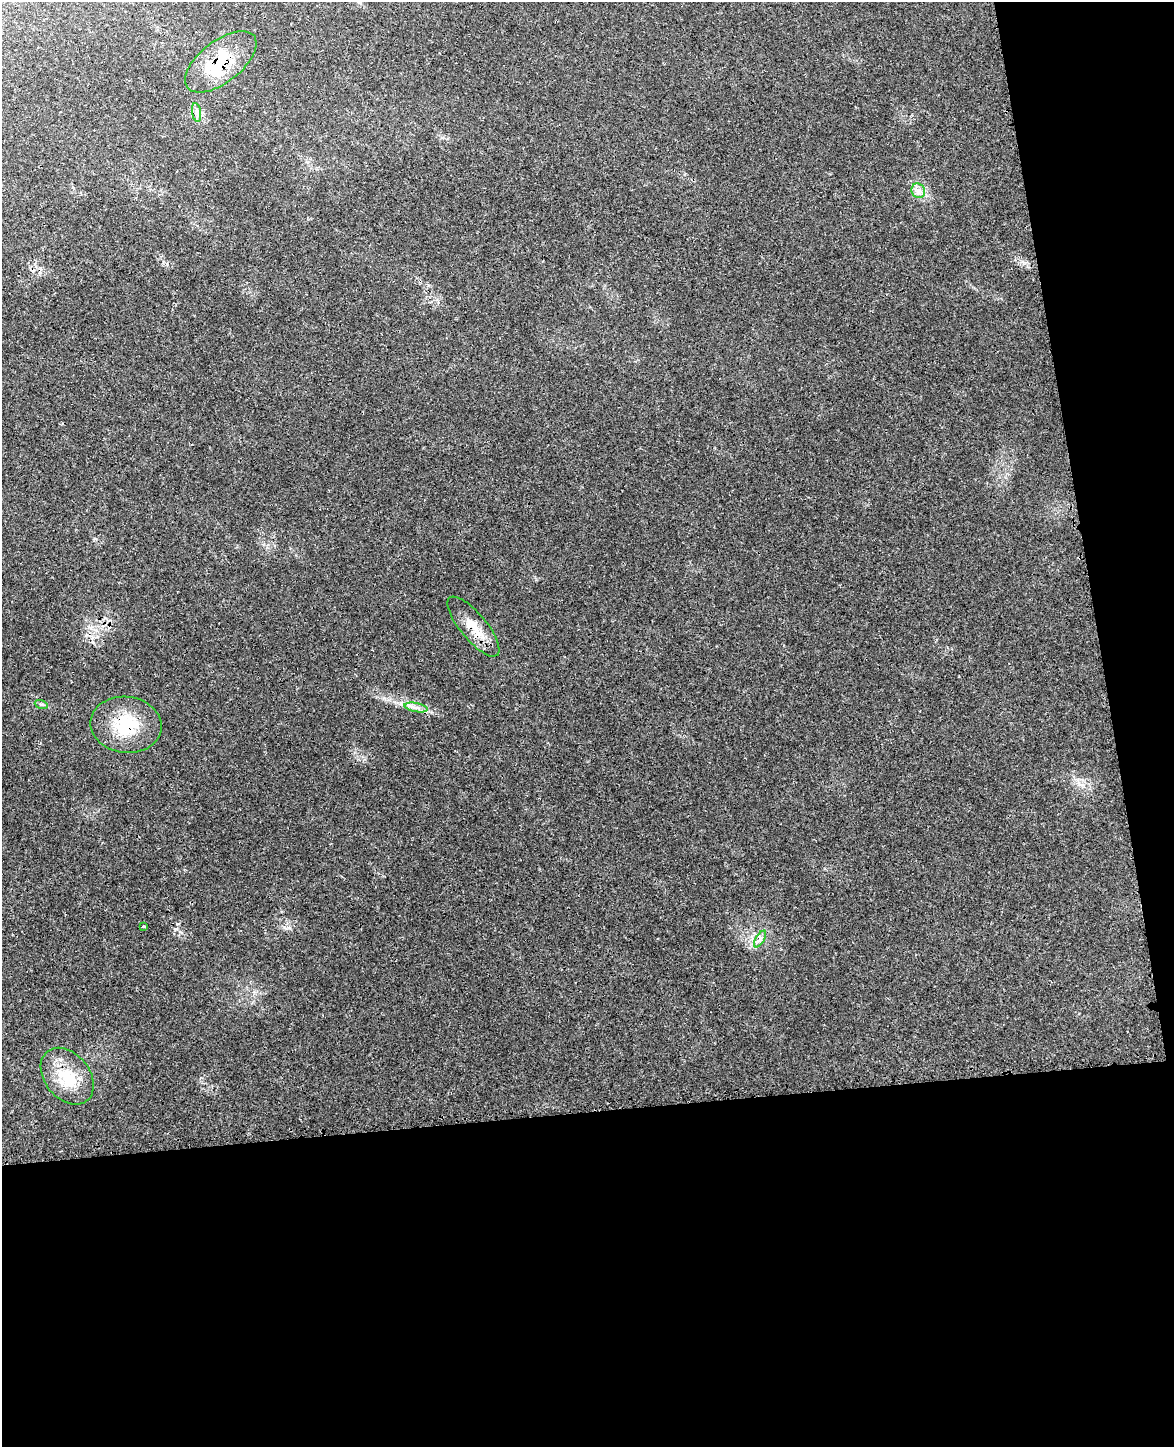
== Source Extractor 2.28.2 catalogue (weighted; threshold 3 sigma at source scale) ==
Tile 12 of 4 x 3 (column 4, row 3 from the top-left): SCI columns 3564-4735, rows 147-1591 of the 4800 x 4732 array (HDU 1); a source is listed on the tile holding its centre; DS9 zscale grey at full resolution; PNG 1176 x 1449 px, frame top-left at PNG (2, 2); each listed source drawn as its Kron ellipse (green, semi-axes under 4 px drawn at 4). Shown black and unused: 29% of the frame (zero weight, under 3 of 4 exposures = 6% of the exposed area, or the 3 px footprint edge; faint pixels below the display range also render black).
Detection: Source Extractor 2.28.2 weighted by HDU 2 'WHT'; one run over the whole footprint, this tile lists its part. Background 0.0423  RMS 0.0029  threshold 0.0131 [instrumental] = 3 sigma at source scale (4.5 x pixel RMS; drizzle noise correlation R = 1.50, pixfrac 1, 0.05/0.05 arcsec/px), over >= 5 px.
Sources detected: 11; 1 inside a brighter object's white glare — neither listed nor drawn; the other 10 listed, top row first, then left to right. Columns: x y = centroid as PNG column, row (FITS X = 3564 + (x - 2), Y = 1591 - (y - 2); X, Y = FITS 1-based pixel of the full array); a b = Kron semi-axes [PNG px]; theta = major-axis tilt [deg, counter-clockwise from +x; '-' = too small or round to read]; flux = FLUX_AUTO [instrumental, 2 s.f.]
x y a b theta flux
221 62 42 21 38 12
197 112 9 4 -81 0.93
918 191 7 6 - 1.3
473 627 37 13 -50 6.2
41 704 6 4 -18 0.52
416 707 12 4 -11 1.3
126 725 36 28 -7 14
143 927 3 3 - 0.73
760 939 9 4 59 0.88
67 1076 32 22 -51 10
Overlapping masked pixels (flux is a lower limit): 3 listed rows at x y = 221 62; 473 627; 126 725
Unlisted compact peaks at least as high as the median listed source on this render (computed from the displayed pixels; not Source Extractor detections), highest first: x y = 290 928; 167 264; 1023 263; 384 698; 180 932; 432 712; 96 539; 442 138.